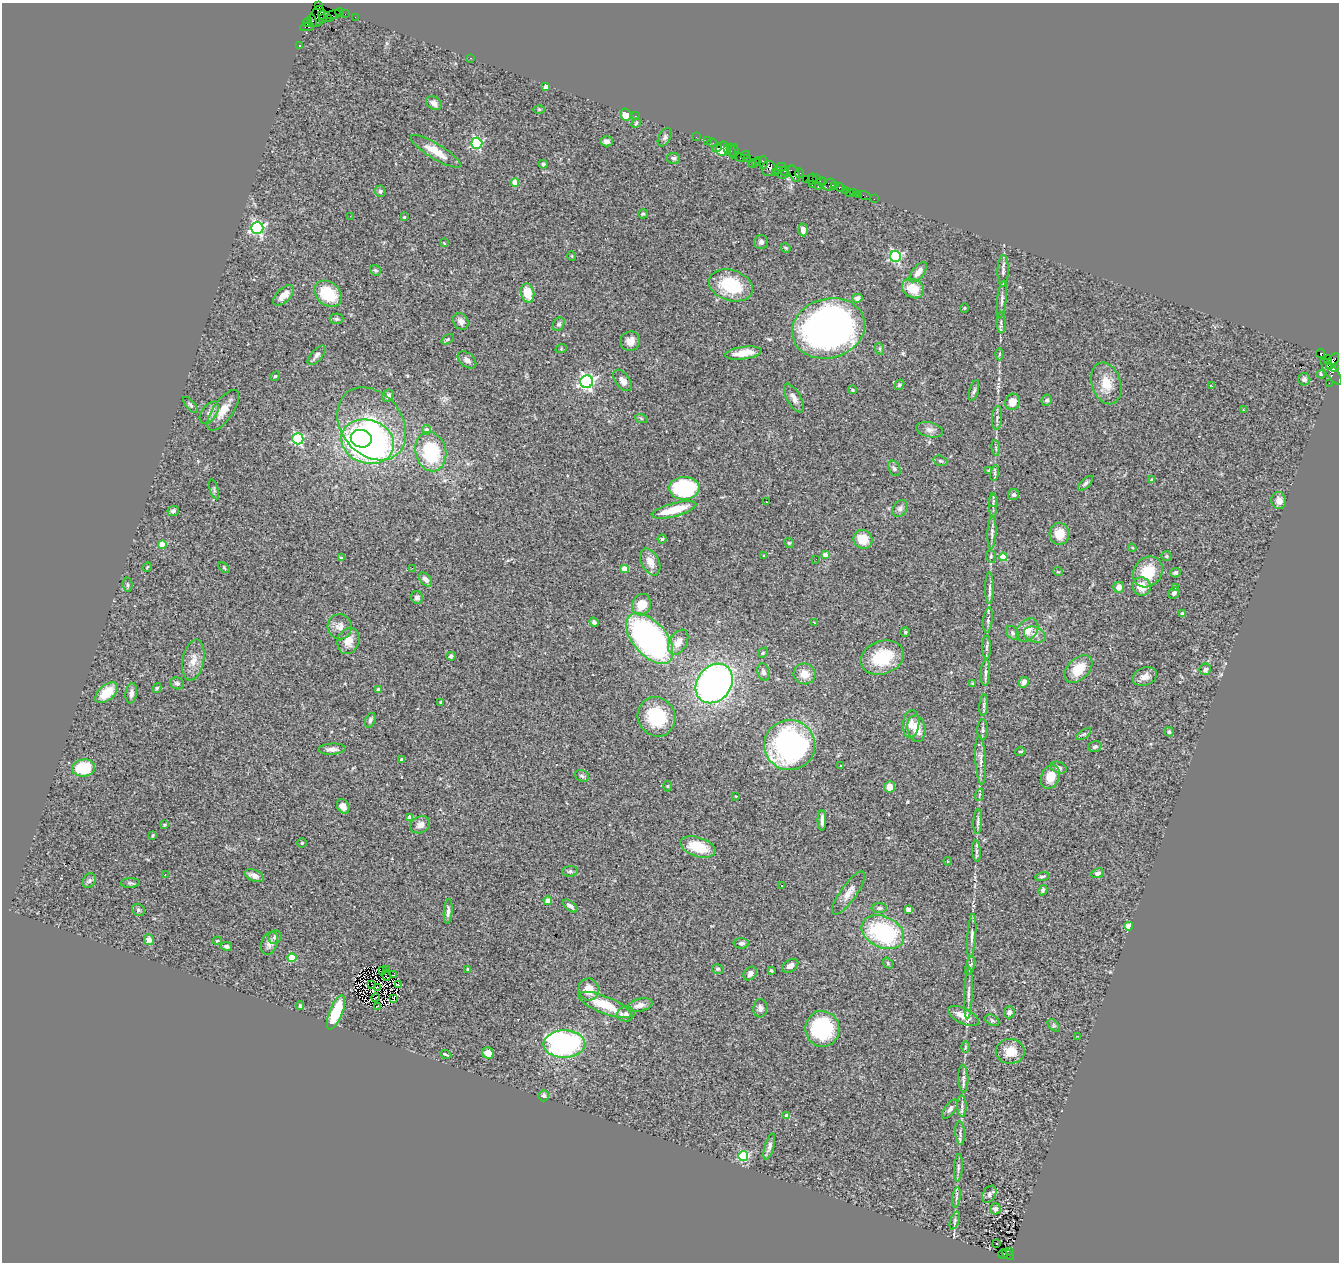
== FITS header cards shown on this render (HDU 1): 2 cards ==
NAXIS1  =                 1337
NAXIS2  =                 1260

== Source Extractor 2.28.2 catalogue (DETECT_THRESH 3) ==
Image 1337 x 1260 px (HDU 1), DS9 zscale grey, 1 PNG px = 1 image px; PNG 1341 x 1264 px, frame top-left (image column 1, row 1260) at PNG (2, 3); each listed source drawn as its Kron ellipse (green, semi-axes under 4 px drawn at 4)
Background 2.59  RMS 0.1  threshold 0.309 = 3 sigma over >= 5 px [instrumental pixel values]
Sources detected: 325; all 325 listed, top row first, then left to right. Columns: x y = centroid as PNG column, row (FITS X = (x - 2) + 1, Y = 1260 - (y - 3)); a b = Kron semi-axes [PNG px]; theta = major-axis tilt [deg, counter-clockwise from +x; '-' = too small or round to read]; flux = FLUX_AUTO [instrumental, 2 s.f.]
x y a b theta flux
318 6 3 2 - 75
340 12 4 2 - 110
345 14 2 2 - 26
333 15 7 2 19 93
317 16 11 7 71 970
325 17 8 4 -27 450
355 17 2 2 - 25
323 18 4 3 - 260
312 21 6 4 -75 290
307 23 4 3 - 180
307 27 7 3 8 130
299 46 2 2 - 33
470 58 2 2 - 37
545 87 4 4 - 33
434 103 8 6 -35 41
539 109 6 4 -1 8.6
626 115 6 5 - 99
636 116 3 2 - 200
636 123 5 4 - 8.7
665 137 10 6 61 19
696 137 2 2 - 38
607 141 6 5 - 25
708 141 3 2 - 89
477 143 5 5 - 780
712 143 5 2 - 74
717 148 5 3 - 230
728 148 3 3 - 140
723 149 7 6 - 260
731 150 6 2 -82 110
436 151 29 7 -31 130
734 151 7 2 82 160
745 155 4 3 - 37
673 158 7 5 -7 16
740 158 4 3 - 240
748 158 3 2 - 21
759 161 3 2 - 46
755 162 2 2 - 36
763 162 6 4 -89 250
543 164 4 4 - 8.9
752 164 2 2 - 39
781 167 5 2 - 130
769 168 8 7 - 1200
778 170 2 2 - 71
784 171 4 3 - 390
775 172 2 2 - 61
799 173 5 3 - 220
783 174 6 3 11 410
794 174 9 4 -67 550
806 179 2 2 - 39
812 179 5 2 - 58
816 179 4 2 - 57
515 182 4 4 - 79
822 182 5 4 - 87
812 185 4 2 - 140
829 185 6 5 - 180
835 186 3 2 - 86
818 187 3 2 - 230
840 188 5 4 - 190
380 191 6 5 - 14
845 191 3 2 - 30
854 192 3 3 - 83
849 193 2 2 - 24
858 194 2 2 - 29
865 196 6 2 -19 22
874 199 2 2 - 8.9
643 214 5 4 - 12
350 216 2 2 - 70
404 217 3 3 - 8.7
257 228 6 6 - 1300
803 230 6 4 -85 34
761 242 7 7 - 20
444 243 4 3 - 6.4
786 248 5 4 - 7.9
572 256 5 3 - 6.1
895 257 5 5 - 990
375 270 6 5 - 11
1003 271 16 5 89 27
918 272 12 6 51 56
731 285 22 15 -18 370
913 288 11 9 -30 150
527 293 9 6 -76 130
328 294 15 11 -40 260
283 295 13 7 44 61
857 298 5 4 - 34
1002 299 19 4 84 29
965 308 4 3 - 5.7
336 319 7 5 -1 13
461 321 9 7 -57 36
1001 323 11 4 -89 18
559 324 7 5 59 16
828 328 37 29 16 3400
448 339 7 4 32 9.1
630 341 10 9 - 54
561 349 6 3 19 7
880 349 6 4 -71 9.2
743 353 18 6 8 110
999 354 6 4 88 11
1320 354 4 3 - 1300
316 355 12 5 49 25
467 360 11 7 -39 34
1328 360 4 3 - 690
1333 361 9 4 55 670
1334 367 4 3 - 490
1331 371 16 5 -54 800
1321 374 4 3 - 7.9
275 376 5 4 - 8.8
1304 379 6 6 - 25
623 380 12 7 -53 47
587 382 6 6 - 2000
1106 383 21 14 -72 120
1329 383 2 2 - 29
899 385 5 4 - 13
1212 386 3 2 - 6.5
853 390 4 3 - 8.7
974 391 10 4 74 18
388 396 6 5 - 26
794 398 16 7 -60 41
1047 400 6 5 - 17
1012 402 8 7 - 80
191 405 10 4 -51 15
223 410 24 10 55 94
1243 410 3 2 - 11
209 413 13 7 54 36
641 418 6 4 -20 10
997 418 12 5 85 21
372 424 40 30 -51 670
426 430 5 4 - 31
930 430 14 7 -14 36
298 439 5 5 - 720
361 439 10 8 -15 670
368 442 27 21 -20 2300
996 448 8 3 -82 12
431 452 20 15 -77 430
940 461 7 5 -19 12
894 468 8 5 -60 16
988 470 3 2 - 6.5
995 473 8 4 81 12
1152 480 3 3 - 20
1085 483 9 4 44 16
684 488 15 11 1 690
214 489 10 4 -73 12
1014 495 6 5 - 14
1279 500 8 7 - 46
993 501 6 4 -90 12
766 502 2 2 - 4.7
993 505 12 2 90 16
900 508 9 7 59 25
674 510 23 6 15 220
173 511 5 5 - 19
992 533 16 4 88 25
1059 534 11 10 - 110
662 539 4 4 - 10
863 539 10 9 - 120
789 543 5 4 - 8.8
162 545 4 4 - 160
1132 548 4 3 - 6.1
825 555 4 4 - 56
764 556 4 3 - 9.2
991 556 6 5 - 12
1166 556 5 5 - 9.5
1003 557 4 4 - 190
341 558 4 3 - 8.2
816 559 2 2 - 4.9
650 562 14 9 -62 63
147 567 5 2 - 5.2
224 568 7 3 -38 9.5
412 568 2 2 - 42
624 569 4 4 - 130
1058 572 5 3 - 6.1
1148 572 16 13 50 220
1175 573 5 4 - 16
426 580 8 5 -49 40
128 585 7 5 -84 13
1119 587 5 5 - 44
1142 587 9 9 - 96
989 588 16 4 -90 25
1176 588 4 4 - 6.6
1174 593 6 5 - 23
417 597 6 6 - 22
641 605 11 9 64 130
1182 614 4 4 - 18
988 620 13 4 83 20
594 622 5 4 - 20
814 622 4 2 - 4.9
340 627 12 12 - 56
1027 630 13 9 49 82
905 632 5 4 - 8.4
1013 633 8 5 -52 16
1035 635 11 7 -19 41
650 639 30 16 -50 2600
348 641 13 10 67 89
678 642 13 8 59 84
987 647 12 4 89 19
763 653 5 4 - 8.8
451 656 4 4 - 18
882 658 22 16 20 290
193 660 21 10 79 77
1079 669 16 10 44 160
1205 669 6 5 - 19
763 672 9 6 -72 22
985 673 13 4 87 25
805 674 11 10 - 74
1145 677 12 9 22 48
1024 682 5 5 - 25
177 683 7 6 - 17
714 683 21 17 53 2800
973 683 3 3 - 6.5
157 688 5 4 - 9.9
378 690 4 4 - 29
106 693 13 7 40 140
131 693 10 5 82 31
440 702 3 3 - 8.8
984 705 11 4 86 17
656 717 20 18 -61 370
370 720 8 5 70 16
911 724 14 8 82 48
916 729 13 9 -81 100
983 730 10 5 90 18
1169 732 5 4 - 12
1084 734 8 4 35 12
790 745 25 25 - 1600
1095 747 7 5 18 18
332 749 13 5 3 33
1020 751 5 2 - 5.2
402 760 4 3 - 15
981 760 24 5 -86 46
841 766 3 3 - 7.3
84 768 11 8 8 240
1059 768 8 5 -20 21
582 776 7 5 -18 15
1050 777 12 9 69 94
667 786 5 3 - 5.3
890 787 6 5 - 57
979 795 6 4 71 10
736 796 3 2 - 6.3
343 806 7 5 -58 39
409 817 4 4 - 36
822 820 10 3 -90 31
978 822 12 4 87 19
164 825 4 4 - 8.9
420 825 10 8 27 39
153 835 4 3 - 7.6
302 843 4 4 - 8.5
698 847 18 9 -18 210
976 851 10 4 -85 18
948 861 4 4 - 7.2
570 871 8 5 4 14
1098 873 6 4 22 24
165 875 2 2 - 6.9
254 876 10 5 -23 37
1042 877 7 3 13 12
89 881 8 6 59 15
130 883 9 5 2 15
781 886 3 2 - 8.3
1043 890 5 4 - 13
849 893 26 8 55 66
548 901 4 4 - 110
570 906 8 4 -36 27
879 908 7 5 0 15
908 909 4 4 - 38
138 910 7 5 -37 15
448 911 12 4 86 24
1129 926 4 3 - 130
883 932 22 15 -25 740
972 936 22 4 86 35
275 937 7 6 - 21
149 940 5 5 - 31
217 941 4 3 - 7.5
269 943 12 8 69 39
741 943 7 5 -2 21
226 946 5 4 - 15
292 958 4 4 - 250
888 963 6 4 -50 9.6
790 966 9 6 33 33
970 966 10 4 73 16
386 969 3 2 - 5.3
467 969 4 3 - 7.2
718 969 6 4 -15 12
382 970 2 2 - 6.1
771 971 3 3 - 11
750 973 8 5 48 28
393 975 2 2 - 4
386 976 5 2 - 0.1
372 984 2 2 - 9.8
398 985 4 3 - 8.7
377 987 3 2 - 7.7
589 989 11 10 - 100
968 993 26 3 87 35
376 998 4 2 - 7.2
394 999 3 2 - 8
605 1005 28 8 -21 200
640 1005 13 6 13 43
300 1006 4 3 - 10
377 1006 3 2 - 6.2
760 1008 9 7 87 29
336 1012 18 6 68 300
1009 1012 6 5 - 24
626 1014 8 7 - 29
963 1016 17 7 -26 92
992 1020 8 5 -30 12
1054 1025 7 4 -45 11
822 1029 18 17 - 560
1078 1036 3 2 - 12
564 1044 21 13 0 1400
965 1047 6 4 89 9.8
1010 1051 14 12 0 120
488 1053 6 5 - 56
446 1054 6 3 -24 17
963 1078 14 5 -88 27
544 1096 6 5 - 16
962 1106 11 4 -88 22
950 1109 11 5 53 23
787 1116 4 4 - 58
960 1133 12 5 -85 23
769 1147 13 4 74 26
743 1156 5 5 - 620
958 1168 14 3 86 18
989 1194 9 6 59 18
956 1197 10 4 81 17
995 1209 5 5 - 22
955 1221 9 4 72 15
997 1243 3 3 - 19
1009 1251 3 2 - 350
1003 1254 5 2 - 240
1008 1254 7 3 -41 280